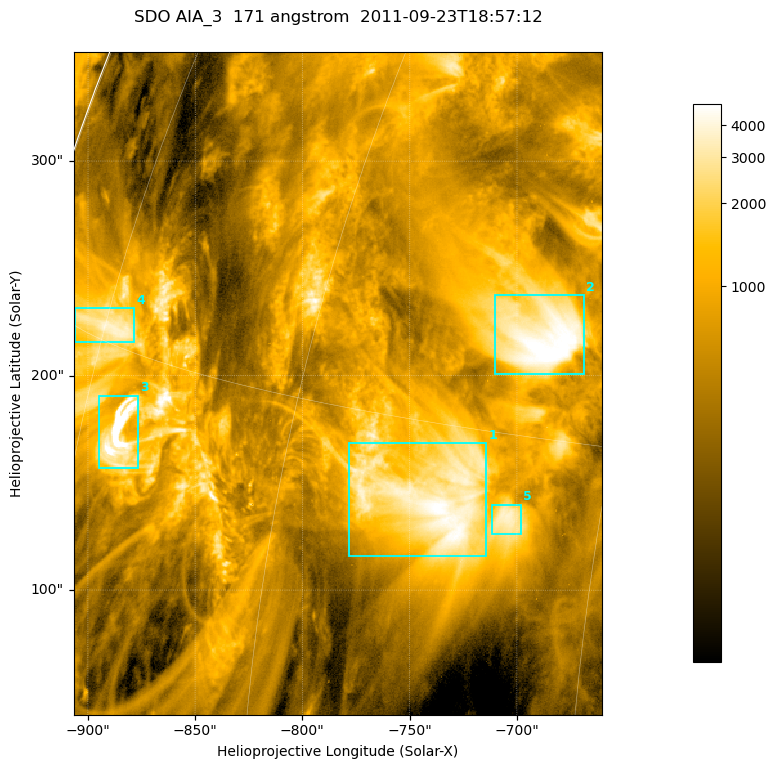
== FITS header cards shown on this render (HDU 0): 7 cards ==
TELESCOP= 'SDO     '           /
INSTRUME= 'AIA_3   '           /
WAVELNTH=                  171 /
WAVEUNIT= 'angstrom'           /
DATE-OBS= '2011-09-23T18:57:12.34' /
CTYPE1  = 'HPLN-TAN'           /
CTYPE2  = 'HPLT-TAN'           /

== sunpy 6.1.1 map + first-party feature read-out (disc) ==
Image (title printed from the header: SDO AIA_3  171 angstrom  2011-09-23T18:57:12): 411 x 515 px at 0.599 arcsec/px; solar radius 957 arcsec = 1596 px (partial field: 2.6% of the solar disc is inside the frame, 100% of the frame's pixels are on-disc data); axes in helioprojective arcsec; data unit not stated in the header (colour bar unlabelled)
Pointing: header CRPIX1/2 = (2051.64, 2049.57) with CRVAL1/2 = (0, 0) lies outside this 411 x 515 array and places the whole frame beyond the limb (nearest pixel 1.41 R_sun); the SolarSoft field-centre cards XCEN/YCEN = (-783.4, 196.4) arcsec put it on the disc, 1311 arcsec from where CRPIX/CRVAL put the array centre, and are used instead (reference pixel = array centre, CRVAL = XCEN/YCEN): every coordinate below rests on XCEN/YCEN
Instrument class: DISC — disc imager (sunpy class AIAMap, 171 A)
Bright regions (active regions / flare kernels): reference = the on-disc median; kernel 3 px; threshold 5 sigma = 1992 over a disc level ~613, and >= 1.15x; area >= 211 px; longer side >= 5 px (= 3 arcsec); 5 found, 5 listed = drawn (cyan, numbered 1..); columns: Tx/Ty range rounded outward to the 2 arcsec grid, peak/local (2 s.f.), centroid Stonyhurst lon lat
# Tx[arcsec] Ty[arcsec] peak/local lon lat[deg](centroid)
1 -780..-714 116..170 8.3 -52 +13
2 -710..-668 200..238 8.8 -49 +18
3 -896..-876 156..192 19 -71 +13
4 -906..-878 216..232 6.4 -74 +15
5 -712..-698 126..140 6.1 -49 +13